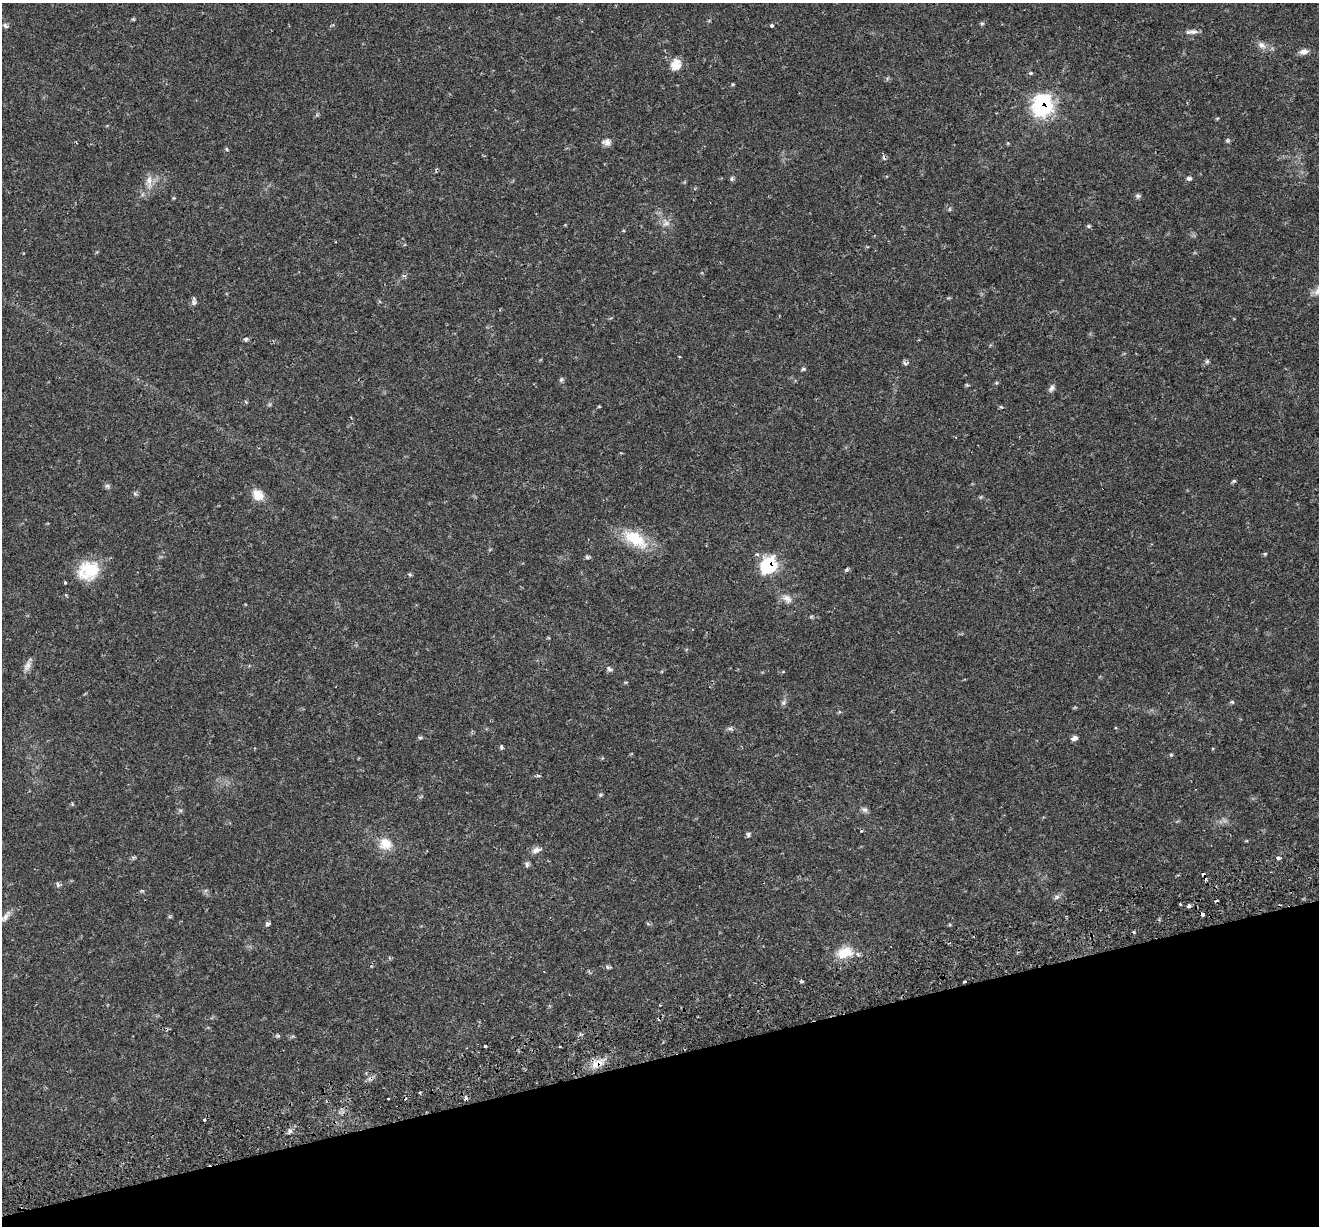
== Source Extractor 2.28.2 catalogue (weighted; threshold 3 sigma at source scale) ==
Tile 14 of 4 x 4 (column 2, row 4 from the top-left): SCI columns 1375-2691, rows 184-1407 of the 5379 x 5211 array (HDU 1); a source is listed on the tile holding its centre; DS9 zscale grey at full resolution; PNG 1321 x 1228 px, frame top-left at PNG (2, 3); no overlay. Shown black and unused: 14% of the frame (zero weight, under 2 of 3 exposures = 5% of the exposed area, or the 3 px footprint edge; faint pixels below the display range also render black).
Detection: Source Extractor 2.28.2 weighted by HDU 2 'WHT'; one run over the whole footprint, this tile lists its part. Background 0.0486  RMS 0.0036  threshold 0.0161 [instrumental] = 3 sigma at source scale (4.5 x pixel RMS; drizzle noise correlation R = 1.50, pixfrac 1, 0.0396/0.0396 arcsec/px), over >= 5 px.
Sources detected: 93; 9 cosmic-ray / hot-pixel residue — not listed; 1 inside a brighter listed object's ellipse — not listed separately; the other 83 listed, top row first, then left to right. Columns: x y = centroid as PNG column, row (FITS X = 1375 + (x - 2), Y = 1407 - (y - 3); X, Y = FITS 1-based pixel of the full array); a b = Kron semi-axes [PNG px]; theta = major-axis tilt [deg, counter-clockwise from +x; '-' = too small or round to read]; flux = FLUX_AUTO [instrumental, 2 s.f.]
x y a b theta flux
133 19 5 4 - 0.37
982 23 6 4 19 0.48
5 26 8 5 -45 0.79
772 26 3 3 - 1.4
1193 32 14 6 1 1.5
1262 45 11 8 -43 1.9
1303 51 10 7 5 1.8
676 65 12 9 72 5.2
1031 73 6 4 -19 0.49
1042 106 11 9 80 79
1228 141 7 4 -45 0.51
607 142 11 9 2 1.9
227 149 5 3 - 0.44
1189 178 7 5 -12 0.81
732 179 6 4 -89 0.59
149 181 20 8 -87 3
1138 196 8 6 -24 0.78
950 209 6 3 70 0.39
666 223 12 10 -65 2.5
1088 226 5 5 - 0.55
194 302 11 5 -88 1.1
246 339 5 5 - 0.78
1207 361 7 5 68 0.65
905 363 7 5 -63 0.79
803 369 6 5 - 0.57
561 380 7 5 59 0.66
996 383 5 5 - 0.43
1051 388 10 7 55 1.2
1001 407 6 3 -17 0.42
1234 481 6 5 - 0.5
107 486 8 6 -2 0.76
1103 488 2 2 - 0.38
135 493 5 5 - 0.6
258 495 14 11 -49 4.8
635 539 35 17 -34 13
1265 554 5 4 - 0.43
587 557 6 5 - 0.59
768 565 10 9 - 31
847 569 7 3 71 0.45
88 570 26 22 28 13
65 583 3 3 - 0.72
787 599 15 10 -39 2.6
811 616 6 3 20 0.42
27 666 16 8 68 2.1
610 669 9 6 -35 0.92
783 672 5 3 - 0.34
783 702 7 6 - 0.85
1232 702 5 4 - 0.45
730 728 7 5 28 0.77
420 738 5 4 - 0.52
1074 738 8 5 25 1.1
501 747 6 4 -81 0.63
1171 755 5 4 - 0.43
538 776 6 4 -19 0.5
600 795 6 3 71 0.5
865 810 8 7 - 1
748 834 7 5 69 0.75
1246 841 5 3 - 0.32
385 844 17 15 -20 5.8
536 850 12 7 13 1.8
1278 858 4 3 - 2.4
527 864 7 6 - 0.88
58 884 8 4 -67 0.76
1057 897 8 5 36 0.98
1180 904 3 3 - 0.49
1189 906 4 4 - 1.1
1202 914 4 3 - 2.5
5 916 20 6 45 2.2
1066 916 3 3 - 0.32
267 924 7 5 32 0.71
950 925 5 3 - 0.34
845 952 23 14 12 7.3
607 967 6 5 - 0.66
801 981 4 3 - 0.85
964 981 3 3 - 0.8
485 1046 3 2 - 0.4
560 1047 3 2 - 0.55
597 1064 19 10 27 4.4
420 1093 3 2 - 0.41
466 1098 7 5 -84 0.81
388 1099 3 3 - 0.95
204 1120 3 3 - 1.4
290 1131 7 4 -18 0.77
Overlapping masked pixels (flux is a lower limit): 7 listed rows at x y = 1042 106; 1103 488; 768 565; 1202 914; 964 981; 597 1064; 466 1098
Isophote crosses this tile's border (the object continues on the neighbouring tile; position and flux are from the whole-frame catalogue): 1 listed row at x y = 5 916